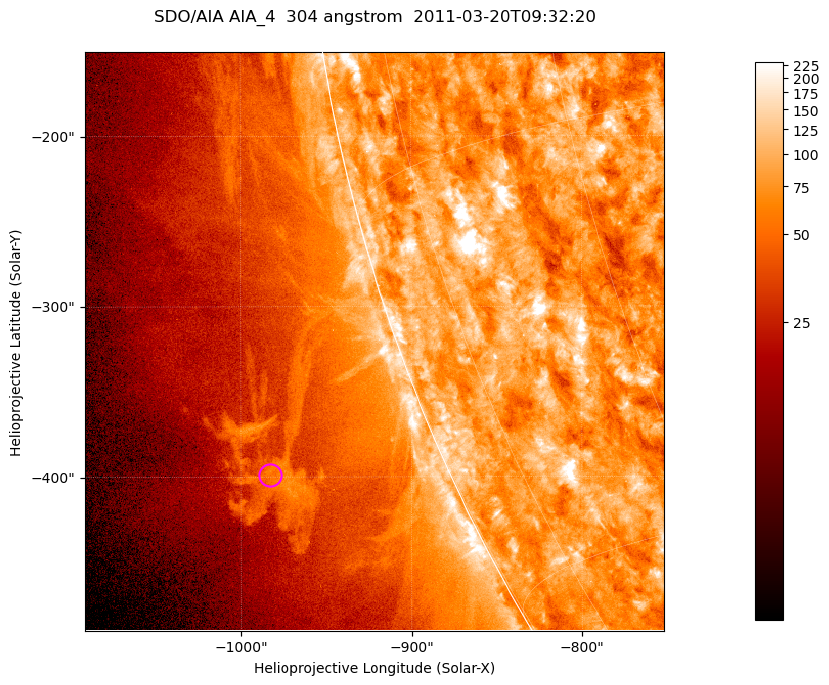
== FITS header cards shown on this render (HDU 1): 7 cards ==
TELESCOP= 'SDO/AIA '           / For AIA: SDO/AIA
INSTRUME= 'AIA_4   '           / For AIA: AIA_ATA1, AIA_ATA2, AIA_ATA3 or AIA_AT
WAVELNTH=                  304 / [angstrom] Wavelength
WAVEUNIT= 'angstrom'           / Wavelength unit: angstrom
DATE-OBS= '2011-03-20T09:32:20.127' / [ISO] Date when observation started; ISO 8
CTYPE1  = 'HPLN-TAN'           / CTYPE1; Typically HPLN
CTYPE2  = 'HPLT-TAN'           / CTYPE2; Typically HPLT

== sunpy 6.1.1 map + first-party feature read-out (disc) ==
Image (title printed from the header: SDO/AIA AIA_4  304 angstrom  2011-03-20T09:32:20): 566 x 566 px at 0.6 arcsec/px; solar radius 964 arcsec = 1605 px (partial field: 1.8% of the solar disc is inside the frame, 45% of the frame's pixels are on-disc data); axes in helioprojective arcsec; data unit not stated in the header (colour bar unlabelled)
Orientation: roll -0.132 deg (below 1 deg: not rotated)
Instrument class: DISC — disc imager (sunpy class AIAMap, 304 A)
Bright regions (active regions / flare kernels): reference = the on-disc median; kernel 5 px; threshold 5 sigma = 128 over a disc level ~79.3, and >= 1.15x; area >= 320 px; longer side >= 7 px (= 4.2 arcsec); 0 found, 0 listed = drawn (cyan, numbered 1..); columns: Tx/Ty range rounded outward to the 2 arcsec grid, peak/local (2 s.f.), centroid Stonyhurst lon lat
Off-limb structures (1.02-1.3 R_sun): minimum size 160 px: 2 found; the strongest spans PA ~110..115 deg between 1.07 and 1.13 R_sun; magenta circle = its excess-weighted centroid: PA ~110 deg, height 1.1 R_sun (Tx ~-984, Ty ~-398 arcsec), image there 2.4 x the reference